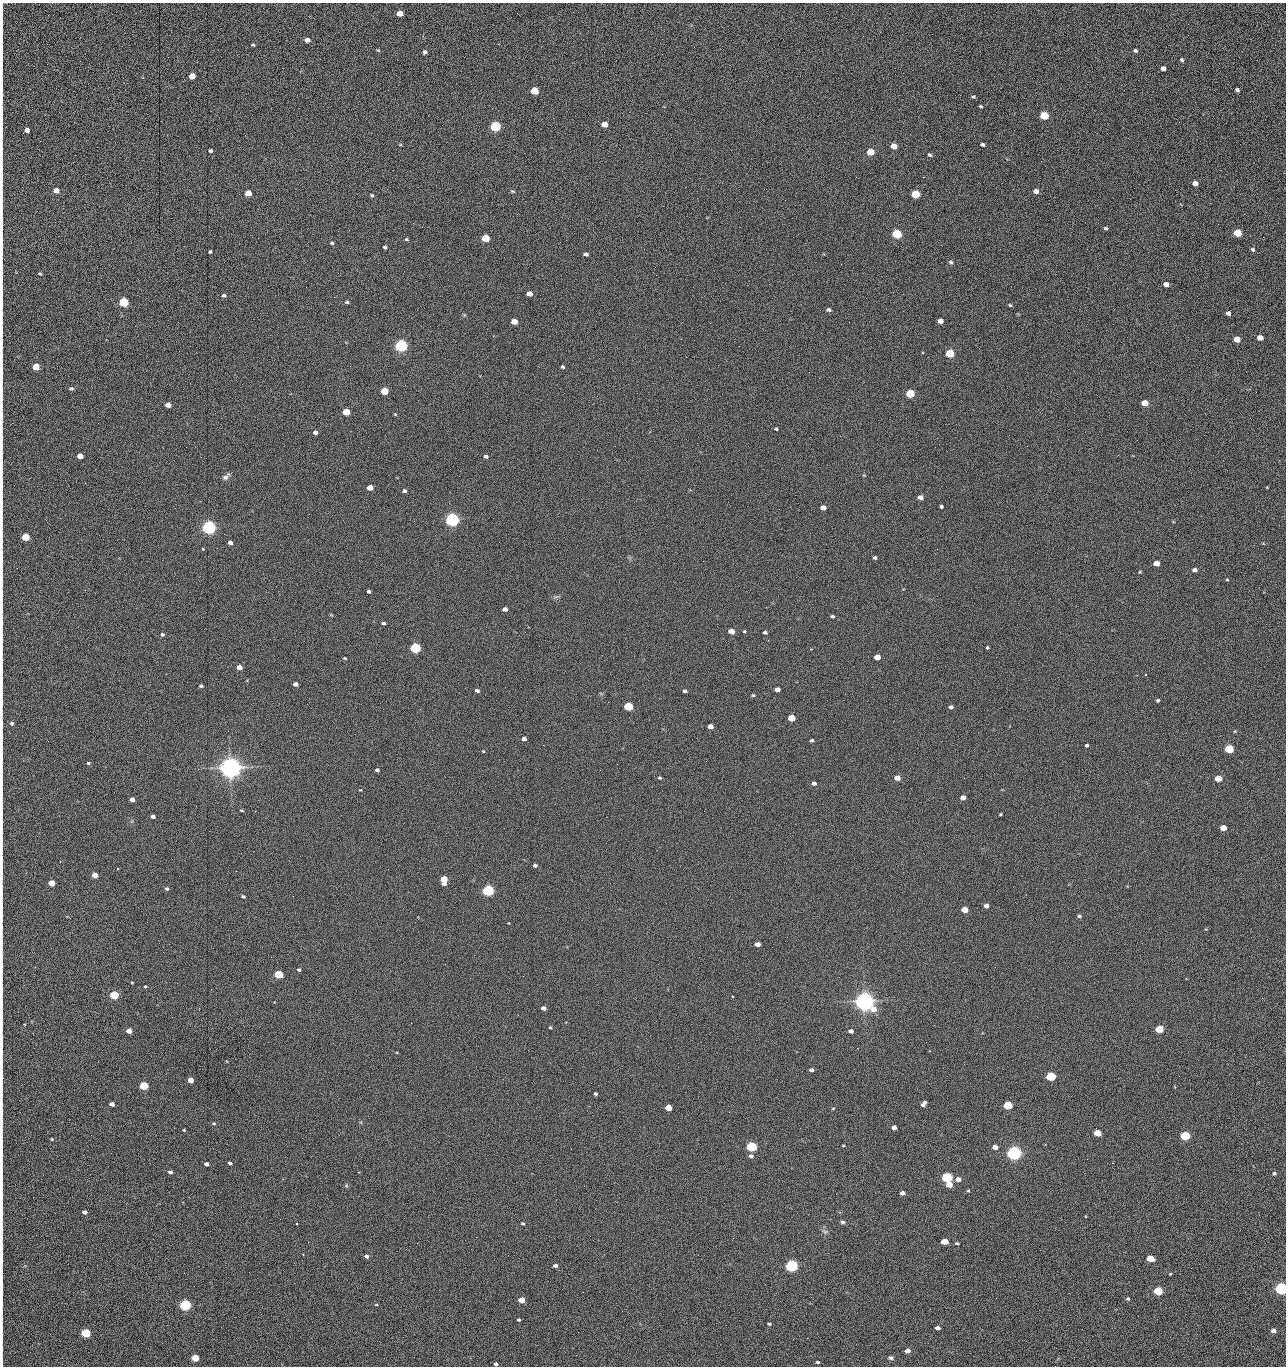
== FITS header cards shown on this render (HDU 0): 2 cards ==
NAXIS1  =                 1284 /fastest changing axis
NAXIS2  =                 1364 /next to fastest changing axis

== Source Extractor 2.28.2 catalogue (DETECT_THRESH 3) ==
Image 1284 x 1364 px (HDU 0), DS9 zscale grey, 1 PNG px = 1 image px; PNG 1288 x 1368 px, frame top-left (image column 1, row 1364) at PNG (2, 3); no overlay
Background 149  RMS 15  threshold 44.6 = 3 sigma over >= 5 px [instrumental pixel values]
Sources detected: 283; all 283 listed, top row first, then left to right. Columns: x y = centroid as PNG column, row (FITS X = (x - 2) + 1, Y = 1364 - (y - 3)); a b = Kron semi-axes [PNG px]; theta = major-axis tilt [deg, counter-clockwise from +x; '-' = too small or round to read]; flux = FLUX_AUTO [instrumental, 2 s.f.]
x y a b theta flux
2 9 16 2 90 2.2e+03
400 13 5 4 - 1.3e+04
1188 35 3 2 - 1.0e+03
307 40 5 4 - 5.3e+03
253 45 4 3 - 1.3e+03
378 50 5 4 - 1.0e+03
1135 50 4 3 - 1.6e+03
425 52 4 4 - 2.7e+03
2 57 16 2 90 3.0e+03
1182 60 5 4 - 1.7e+03
1163 68 4 4 - 4.5e+03
192 76 5 4 - 1.5e+04
2 83 16 2 90 3.6e+03
1237 90 4 3 - 2.2e+03
534 91 5 5 - 4.2e+04
973 97 5 4 - 1.3e+03
981 106 3 3 - 1.2e+03
2 110 19 2 90 4.1e+03
1044 116 5 5 - 6.2e+04
1179 122 2 2 - 7.8e+02
605 124 5 4 - 1.5e+04
495 126 5 5 - 1.6e+05
27 130 4 4 - 5.1e+03
2 135 17 2 90 3.0e+03
982 144 4 3 - 2.0e+03
400 145 5 3 - 9.9e+02
894 146 5 4 - 1.2e+04
210 151 4 3 - 2.2e+03
870 152 5 4 - 2.9e+04
930 155 5 4 - 1.7e+03
1041 161 2 2 - 1.2e+03
2 175 15 2 90 2.6e+03
856 177 2 2 - 1.7e+03
923 177 2 2 - 1.2e+04
1195 183 5 4 - 6.7e+03
56 190 5 4 - 1.0e+04
512 191 7 4 -26 1.4e+03
1036 191 5 4 - 5.7e+03
248 193 5 4 - 2.1e+04
915 194 5 5 - 5.3e+04
372 195 5 4 - 1.4e+03
1106 228 4 3 - 1.7e+03
1238 233 5 4 - 4.4e+04
897 234 5 5 - 1.0e+05
1263 237 2 2 - 5.5e+02
486 238 5 4 - 4.1e+04
406 239 5 4 - 1.3e+03
332 243 5 3 - 1.6e+03
385 247 4 4 - 1.8e+03
2 249 22 2 90 3.8e+03
1253 249 5 5 - 2.1e+03
210 252 3 3 - 1.4e+03
586 254 5 4 - 2.7e+03
951 262 6 5 - 2.1e+03
841 264 2 2 - 1.8e+04
40 274 5 4 - 1.2e+03
2 279 13 2 90 2.4e+03
1166 284 5 4 - 7.5e+03
529 294 5 4 - 9.5e+03
224 295 5 4 - 2.1e+03
124 302 5 5 - 1.0e+05
347 302 5 4 - 1.6e+03
2 305 10 2 90 1.7e+03
1010 305 4 3 - 1.2e+03
829 310 5 4 - 2.4e+03
1228 313 4 4 - 3.9e+03
464 315 5 4 - 1.1e+03
940 321 5 4 - 7.7e+03
514 322 5 4 - 1.6e+04
710 323 2 2 - 2.3e+03
1260 338 5 4 - 1.1e+04
1237 339 5 4 - 1.6e+04
401 346 5 5 - 3.0e+05
950 353 5 5 - 5.9e+04
2 355 8 2 90 1.1e+03
350 366 2 2 - 1.7e+03
36 367 5 4 - 2.6e+04
563 367 4 4 - 1.6e+03
2 382 8 2 90 1.5e+03
71 388 6 5 - 2.1e+03
384 391 5 4 - 3.7e+04
1256 392 2 2 - 6.8e+02
910 393 5 4 - 6.1e+04
1145 403 5 4 - 1.9e+04
168 405 5 4 - 8.9e+03
346 412 5 4 - 2.9e+04
395 414 4 4 - 9.2e+02
2 416 15 2 90 2.5e+03
776 429 4 3 - 1.4e+03
315 432 4 4 - 3.7e+03
1009 435 2 2 - 2.2e+03
186 447 2 2 - 1.7e+03
80 456 5 4 - 1.3e+04
486 456 5 4 - 2.5e+03
226 477 11 5 45 3.3e+03
85 483 3 2 - 7.6e+02
2 486 8 2 90 1.4e+03
1267 487 3 3 - 7.0e+02
370 488 5 4 - 1.0e+04
404 491 4 3 - 2.3e+03
920 497 5 4 - 6.1e+03
941 507 3 3 - 1.8e+03
823 508 5 4 - 8.8e+03
452 520 5 5 - 5.1e+05
209 527 5 5 - 5.4e+05
2 534 8 2 90 1.3e+03
25 537 5 4 - 4.2e+04
230 542 4 4 - 3.9e+03
202 548 3 3 - 1.7e+03
2 556 9 2 90 1.5e+03
875 558 4 3 - 1.9e+03
1156 563 5 4 - 1.3e+04
1195 570 5 4 - 4.0e+03
1227 580 4 3 - 9.0e+02
369 591 4 3 - 1.9e+03
556 597 9 4 8 1.9e+03
505 609 4 4 - 4.4e+03
832 616 5 4 - 1.7e+03
383 623 4 3 - 2.0e+03
731 631 5 4 - 1.1e+04
744 631 4 3 - 9.7e+02
765 632 4 3 - 1.9e+03
162 634 4 4 - 1.8e+03
2 639 16 2 90 2.4e+03
415 648 5 5 - 1.6e+05
987 648 3 3 - 1.2e+03
877 657 5 4 - 1.4e+04
345 658 4 3 - 9.8e+02
2 661 9 2 90 1.8e+03
239 667 4 4 - 7.4e+03
1146 674 3 2 - 7.9e+02
295 684 4 4 - 4.3e+03
201 686 4 3 - 2.0e+03
777 689 5 4 - 6.4e+03
477 690 5 3 - 2.5e+03
685 691 4 3 - 2.5e+03
753 695 5 4 - 1.3e+03
1158 700 4 3 - 1.8e+03
628 706 5 4 - 6.5e+04
951 707 5 4 - 2.7e+03
791 718 5 4 - 2.8e+04
12 723 6 5 - 1.6e+03
2 724 17 2 90 3.0e+03
710 726 5 4 - 7.8e+03
1235 731 5 3 - 8.9e+02
524 739 4 4 - 4.2e+03
812 740 4 3 - 1.9e+03
543 745 2 2 - 2.2e+03
1087 745 4 4 - 1.9e+03
1229 749 5 4 - 7.8e+04
483 751 4 3 - 8.3e+02
2 756 15 2 90 2.6e+03
706 761 3 2 - 1.6e+03
88 763 4 4 - 1.2e+03
230 768 7 6 - 1.4e+06
377 770 4 3 - 2.4e+03
660 778 5 4 - 1.4e+03
897 778 5 4 - 1.1e+04
1218 778 5 4 - 2.5e+04
2 781 8 2 90 1.3e+03
814 783 4 4 - 3.1e+03
360 790 4 2 - 6.9e+02
963 798 5 4 - 8.1e+03
132 800 4 4 - 6.7e+03
241 810 3 2 - 1.0e+03
1000 814 3 2 - 1.1e+03
153 816 4 4 - 4.0e+03
2 823 11 2 90 2.0e+03
1223 828 5 4 - 1.6e+04
2 860 16 2 90 2.7e+03
535 865 5 4 - 2.1e+03
95 875 5 4 - 1.3e+04
444 879 6 5 - 2.8e+04
52 883 5 4 - 1.7e+04
167 889 5 4 - 1.9e+03
488 890 5 5 - 2.4e+05
243 896 4 3 - 1.5e+03
986 905 4 4 - 5.8e+03
2 906 9 2 90 1.3e+03
965 910 5 4 - 1.9e+04
1079 916 4 4 - 2.0e+03
757 944 5 4 - 6.5e+03
2 965 8 2 90 9.8e+02
299 970 4 4 - 1.8e+03
279 974 5 4 - 6.2e+04
523 976 2 2 - 1.3e+03
132 982 4 2 - 7.3e+02
145 986 4 3 - 1.0e+03
114 995 5 4 - 7.6e+04
732 996 2 2 - 8.7e+02
864 1001 7 6 - 1.2e+06
2 1004 14 2 90 2.4e+03
543 1008 4 4 - 4.5e+03
411 1023 2 2 - 3.6e+03
550 1027 4 3 - 1.0e+03
1159 1029 5 4 - 4.9e+04
129 1031 4 4 - 1.1e+04
851 1031 5 4 - 3.9e+03
857 1048 3 2 - 1.1e+03
1245 1057 3 2 - 1.3e+03
2 1058 12 2 90 2.1e+03
811 1070 4 3 - 3.4e+03
1051 1076 5 4 - 9.1e+04
1179 1076 2 2 - 1.8e+03
2 1077 8 2 90 1.1e+03
190 1080 4 4 - 1.1e+04
144 1086 5 4 - 6.6e+04
595 1094 4 3 - 1.8e+03
112 1104 4 4 - 5.2e+03
923 1104 6 4 52 4.8e+03
1008 1105 5 4 - 7.5e+04
668 1108 5 4 - 2.1e+04
833 1108 5 3 - 1.0e+03
729 1112 2 2 - 6.9e+02
214 1123 5 4 - 1.3e+03
2 1124 15 2 90 2.7e+03
894 1127 4 4 - 7.0e+03
184 1130 3 3 - 9.4e+02
1097 1133 5 4 - 3.3e+04
91 1135 2 2 - 1.6e+03
1185 1136 5 4 - 1.0e+05
52 1139 4 3 - 1.3e+03
843 1145 3 2 - 8.6e+02
751 1146 5 4 - 1.5e+05
995 1147 5 4 - 7.9e+03
571 1149 2 2 - 6.6e+02
2 1153 14 2 90 2.5e+03
1014 1153 5 5 - 6.2e+05
751 1156 6 5 - 3.0e+03
1087 1159 2 2 - 1.2e+03
230 1163 4 3 - 2.2e+03
206 1164 4 4 - 4.4e+03
170 1172 4 3 - 3.4e+03
1274 1173 5 4 - 1.9e+03
947 1177 5 4 - 1.5e+05
958 1179 5 4 - 6.9e+03
2 1180 23 2 90 4.1e+03
346 1185 5 5 - 1.4e+03
949 1185 5 4 - 1.7e+04
968 1191 5 4 - 1.0e+03
902 1193 4 4 - 4.7e+03
84 1212 4 4 - 4.2e+03
280 1219 2 2 - 1.4e+03
842 1222 6 5 - 2.0e+03
523 1223 4 3 - 1.4e+03
297 1224 3 2 - 7.4e+02
2 1229 21 2 90 4.0e+03
825 1231 9 5 -37 2.6e+03
476 1237 2 2 - 5.9e+03
945 1241 5 4 - 1.9e+04
308 1242 2 2 - 1.2e+03
417 1243 2 2 - 3.7e+03
957 1243 5 3 - 1.4e+03
303 1254 2 2 - 5.3e+02
366 1256 4 4 - 2.9e+03
1150 1258 5 4 - 2.7e+04
2 1260 13 2 90 2.6e+03
555 1265 4 3 - 3.2e+03
792 1266 5 4 - 3.1e+05
1170 1274 3 3 - 1.0e+03
1281 1288 5 4 - 3.7e+05
1158 1291 5 4 - 8.0e+04
2 1292 13 2 90 2.5e+03
996 1298 3 2 - 1.8e+03
1128 1299 4 3 - 1.6e+03
521 1300 5 4 - 1.8e+04
376 1304 4 2 - 8.3e+02
185 1305 5 4 - 2.4e+05
622 1311 2 2 - 4.3e+02
519 1320 3 3 - 1.4e+03
769 1324 5 3 - 1.4e+03
937 1328 4 3 - 4.3e+03
2 1329 12 2 90 2.4e+03
1273 1331 4 4 - 5.3e+03
578 1332 2 2 - 2.3e+03
86 1333 5 4 - 9.4e+04
907 1351 4 4 - 6.8e+03
195 1358 5 4 - 3.1e+04
890 1358 7 5 1 2.3e+03
2 1362 12 2 90 1.5e+03
817 1362 4 3 - 1.4e+03
495 1364 4 3 - 2.6e+03
1055 1366 2 2 - 1.4e+03
At the frame edge (FLAGS 8, measured only in part): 37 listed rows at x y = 2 9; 2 57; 2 83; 2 110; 2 135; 2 175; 2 249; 2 279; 2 305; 2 355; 2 382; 2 416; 2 486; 2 534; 2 556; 2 639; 2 661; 2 724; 2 756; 2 781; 2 823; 2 860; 2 906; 2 965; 2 1004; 2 1058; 2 1077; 2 1124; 2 1153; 2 1180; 2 1229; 2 1260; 1281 1288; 2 1292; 2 1329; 2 1362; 1055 1366

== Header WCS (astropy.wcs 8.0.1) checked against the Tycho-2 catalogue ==
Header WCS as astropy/WCSLIB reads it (CRVAL/CRPIX/CD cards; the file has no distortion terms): RA---TAN/DEC--TAN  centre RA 15:41:40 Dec +51:59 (235.42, +51.98 deg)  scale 1.26 arcsec/px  FOV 26.9' x 28.5'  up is +92 deg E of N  parity flipped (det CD > 0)
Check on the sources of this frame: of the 60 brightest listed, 11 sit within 2.0 arcsec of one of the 11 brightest Tycho-2 stars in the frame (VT <= 12.29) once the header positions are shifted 0.61 arcsec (0.45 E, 0.41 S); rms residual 1.06 arcsec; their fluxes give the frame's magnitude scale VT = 25.23 - 2.5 log10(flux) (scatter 0.22 mag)
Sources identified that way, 11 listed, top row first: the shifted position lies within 2.0 arcsec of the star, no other Tycho-2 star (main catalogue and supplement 1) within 4.0 arcsec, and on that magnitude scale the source's flux lands within +1.5 / -3 mag of the star's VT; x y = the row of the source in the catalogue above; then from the Tycho-2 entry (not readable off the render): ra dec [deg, ICRS J2000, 3 dp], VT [Tycho-2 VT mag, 2 dp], TYC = Tycho-2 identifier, HIP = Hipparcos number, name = IAU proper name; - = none
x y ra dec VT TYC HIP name
401 346 235.614 +52.064 11.61 3489-1132-1 - -
452 520 235.514 +52.049 11.19 3489-1407-1 - -
209 527 235.515 +52.133 11.12 3489-1380-1 - -
230 768 235.378 +52.130 9.31 3489-1322-1 76850 -
488 890 235.303 +52.042 11.52 3489-958-1 - -
864 1001 235.232 +51.912 9.59 3489-824-1 - -
1014 1153 235.143 +51.862 10.97 3489-1016-1 - -
947 1177 235.131 +51.886 12.29 3489-908-1 - -
792 1266 235.084 +51.941 11.45 3489-1346-1 - -
1281 1288 235.062 +51.771 11.53 3489-1453-1 - -
185 1305 235.075 +52.152 11.74 3489-912-1 - -